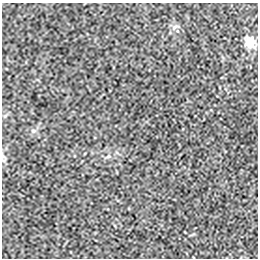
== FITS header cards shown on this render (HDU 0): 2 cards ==
NAXIS1  =                  256 / length of data axis 1
NAXIS2  =                  256 / length of data axis 2

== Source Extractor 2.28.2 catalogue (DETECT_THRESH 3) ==
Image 256 x 256 px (HDU 0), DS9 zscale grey, 1 PNG px = 1 image px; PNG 260 x 260 px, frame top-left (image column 1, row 256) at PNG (2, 3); no overlay
Background 2.90e-06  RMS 0.002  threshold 0.00587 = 3 sigma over >= 5 px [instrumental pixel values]
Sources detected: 4; all 4 listed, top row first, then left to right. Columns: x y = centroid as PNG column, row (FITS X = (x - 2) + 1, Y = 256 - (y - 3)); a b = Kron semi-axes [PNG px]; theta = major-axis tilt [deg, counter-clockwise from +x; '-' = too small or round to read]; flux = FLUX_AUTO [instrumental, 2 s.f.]
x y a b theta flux
174 27 10 4 34 0.3
250 42 15 13 -73 1.6
33 131 6 5 - 0.27
108 156 7 4 44 0.22